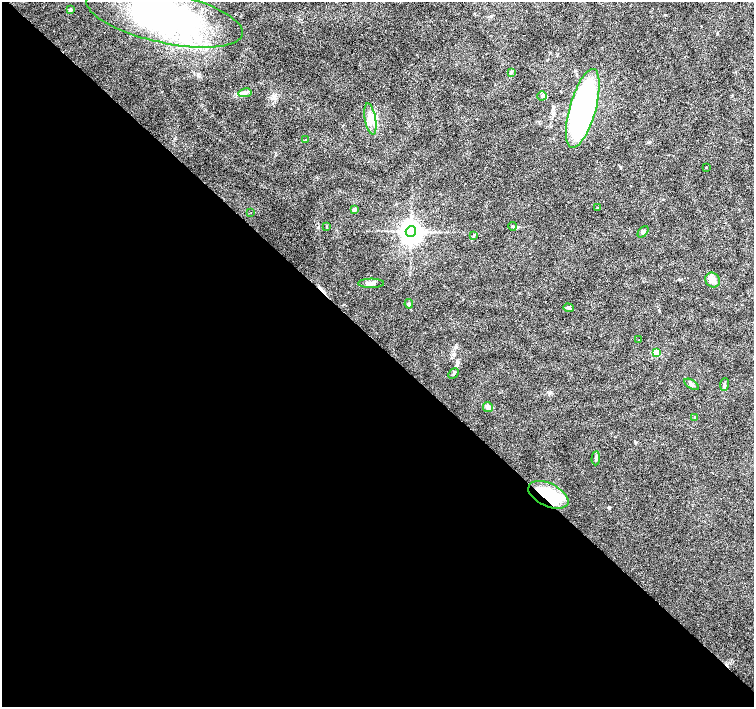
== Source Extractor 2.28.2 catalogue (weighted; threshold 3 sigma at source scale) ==
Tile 14 of 4 x 4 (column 2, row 4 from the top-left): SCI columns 1505-3008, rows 155-1563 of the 6018 x 6012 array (HDU 1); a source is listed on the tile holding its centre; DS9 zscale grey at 2 x 2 block average (1 PNG px = mean of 2 x 2 image px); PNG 756 x 709 px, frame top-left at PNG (2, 2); each listed source drawn as its Kron ellipse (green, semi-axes under 4 px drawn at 4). Shown black and unused: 52% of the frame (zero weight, under 3 of 4 exposures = <1% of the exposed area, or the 3 px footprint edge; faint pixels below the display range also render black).
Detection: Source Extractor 2.28.2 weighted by HDU 2 'WHT'; one run over the whole footprint, this tile lists its part. Background 0.0142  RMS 0.0028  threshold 0.0128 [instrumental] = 3 sigma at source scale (4.5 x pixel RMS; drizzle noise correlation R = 1.50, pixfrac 1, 0.0396/0.0396 arcsec/px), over >= 5 px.
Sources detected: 40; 3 inside a brighter object's white glare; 5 cosmic-ray / hot-pixel residue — neither listed nor drawn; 2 inside a brighter listed object's ellipse — not listed separately; the other 30 listed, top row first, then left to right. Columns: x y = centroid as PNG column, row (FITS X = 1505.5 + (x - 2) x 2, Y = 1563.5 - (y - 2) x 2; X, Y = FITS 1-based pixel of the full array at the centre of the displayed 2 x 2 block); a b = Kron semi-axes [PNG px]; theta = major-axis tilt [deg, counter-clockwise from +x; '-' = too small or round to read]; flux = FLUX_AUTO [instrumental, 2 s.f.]
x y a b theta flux
70 10 4 3 - 1.3
165 17 80 25 -12 140
511 73 3 3 - 0.68
245 93 7 3 7 1.8
542 96 5 4 - 1.2
583 108 41 13 74 220
370 119 16 5 -80 5.9
305 140 3 2 - 1.1
706 168 3 2 - 0.37
597 208 2 2 - 0.59
354 209 3 3 - 3.2
251 212 2 2 - 0.75
512 226 4 2 - 0.75
327 227 2 2 - 0.45
411 231 5 5 - 620
643 232 6 3 45 1.2
473 236 3 2 - 0.42
713 280 8 7 - 4.2
371 283 13 4 1 3
409 304 5 3 - 0.84
568 308 5 4 - 1.3
639 340 2 2 - 0.2
656 352 3 3 - 26
453 374 5 2 - 0.77
691 384 8 3 -32 1.4
724 385 6 3 83 1.3
488 407 5 4 - 2.5
695 418 4 2 - 0.61
596 458 7 3 86 1.4
548 495 21 11 -26 37
Overlapping masked pixels (flux is a lower limit): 1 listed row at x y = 548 495
Isophote crosses this tile's border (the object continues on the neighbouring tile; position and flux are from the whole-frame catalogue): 1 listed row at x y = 165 17
Diffuse or blended objects may show on this block-average render without a row.